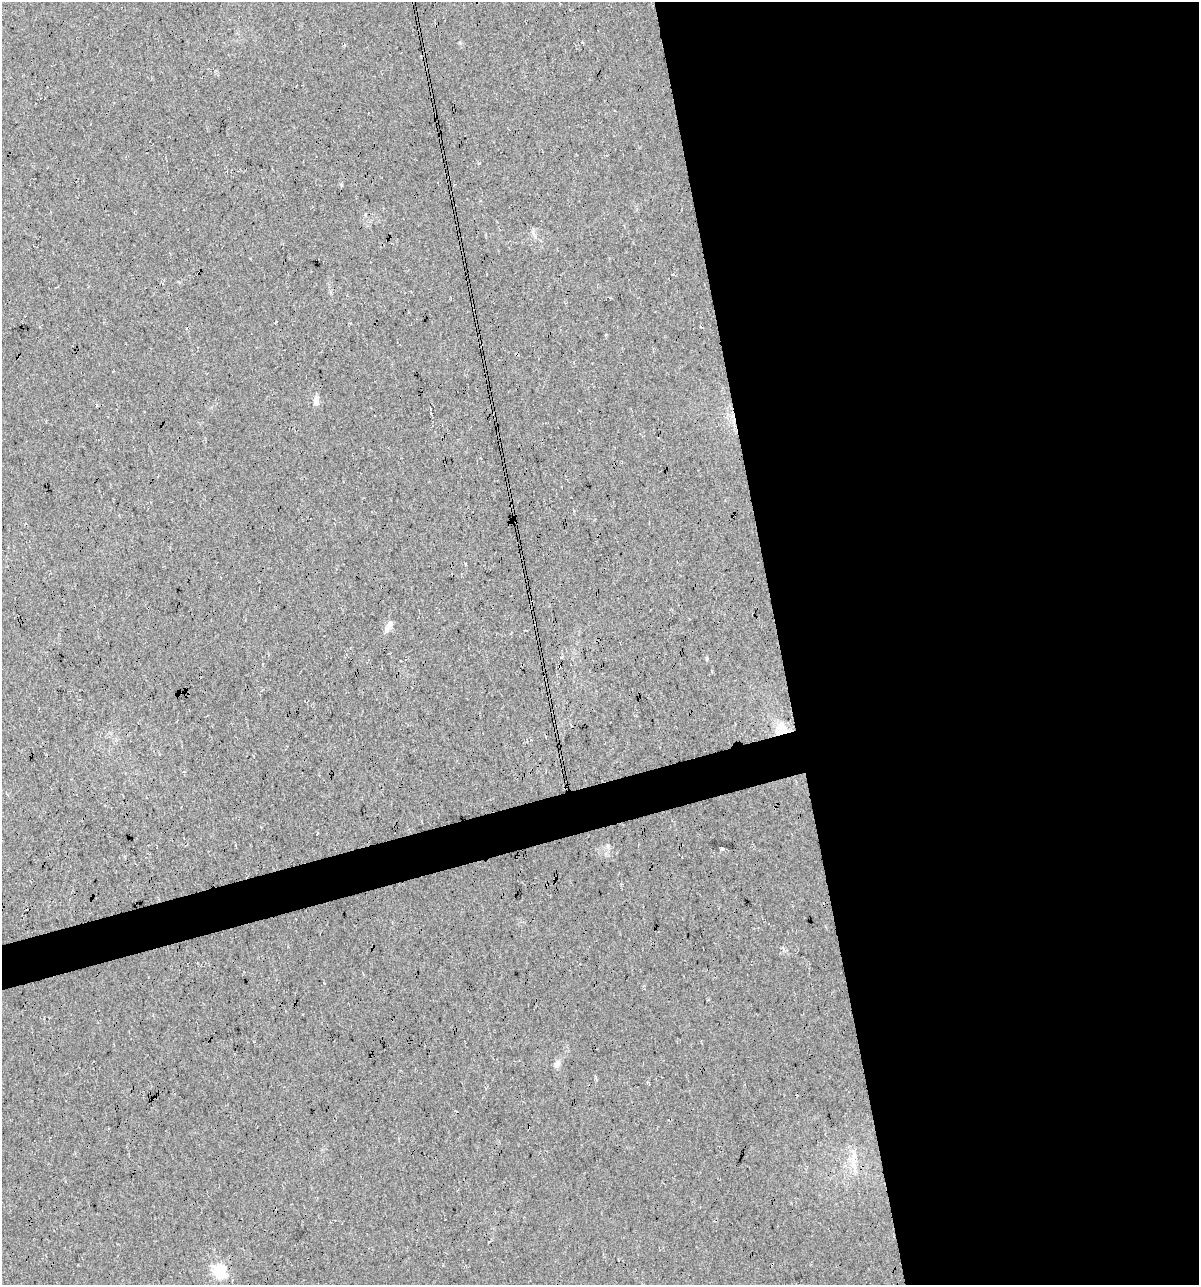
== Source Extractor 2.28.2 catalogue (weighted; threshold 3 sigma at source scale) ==
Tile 8 of 4 x 4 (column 4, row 2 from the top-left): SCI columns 3636-4832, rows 2565-3847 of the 4927 x 5129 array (HDU 1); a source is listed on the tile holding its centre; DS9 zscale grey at full resolution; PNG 1201 x 1287 px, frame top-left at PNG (2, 2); no overlay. Shown black and unused: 38% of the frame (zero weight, under 3 of 4 exposures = <1% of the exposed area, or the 3 px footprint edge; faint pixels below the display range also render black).
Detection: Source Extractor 2.28.2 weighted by HDU 2 'WHT'; one run over the whole footprint, this tile lists its part. Background 0.0217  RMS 0.008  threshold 0.0359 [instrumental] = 3 sigma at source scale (4.5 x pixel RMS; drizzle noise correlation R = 1.50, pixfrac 1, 0.0396/0.0396 arcsec/px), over >= 5 px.
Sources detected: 8; all 8 listed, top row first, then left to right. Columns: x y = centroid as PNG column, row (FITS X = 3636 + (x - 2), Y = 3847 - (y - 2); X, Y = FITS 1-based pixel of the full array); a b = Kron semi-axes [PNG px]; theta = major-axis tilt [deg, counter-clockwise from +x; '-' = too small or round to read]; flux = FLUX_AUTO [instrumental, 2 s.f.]
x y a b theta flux
316 400 12 6 80 4.5
390 624 14 7 66 4.5
782 731 21 9 12 11
608 846 7 4 -89 1.6
722 849 4 3 - 9.7
557 1064 11 7 65 3.4
853 1161 29 6 -82 8.8
219 1271 6 6 - 110
Overlapping masked pixels (flux is a lower limit): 1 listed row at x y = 782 731